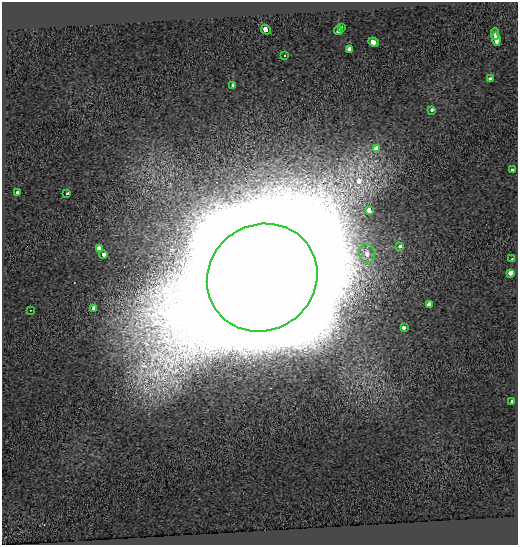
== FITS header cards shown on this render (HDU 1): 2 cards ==
NAXIS1  =                  516
NAXIS2  =                  543

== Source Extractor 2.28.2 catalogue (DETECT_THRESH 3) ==
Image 516 x 543 px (HDU 1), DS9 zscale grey, 1 PNG px = 1 image px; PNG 520 x 547 px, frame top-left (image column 1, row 543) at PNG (2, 2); each listed source drawn as its Kron ellipse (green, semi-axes under 4 px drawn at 4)
Background 0.0997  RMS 0.12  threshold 0.361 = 3 sigma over >= 5 px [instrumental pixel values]
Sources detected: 28; all 28 listed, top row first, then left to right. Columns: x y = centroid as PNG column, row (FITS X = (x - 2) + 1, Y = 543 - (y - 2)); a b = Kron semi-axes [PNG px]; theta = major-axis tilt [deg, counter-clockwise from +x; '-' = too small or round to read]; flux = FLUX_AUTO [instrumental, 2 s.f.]
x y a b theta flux
341 27 3 3 - 5.6e+01
266 30 5 3 - 2.9e+02
338 31 4 3 - 1.1e+02
495 34 5 3 - 2.7e+02
496 39 7 3 -84 3.7e+02
373 42 5 3 - 7.3e+02
350 49 4 3 - 8.7e+02
285 56 3 3 - 1.8e+01
491 79 4 3 - 1.3e+02
233 86 3 3 - 1.6e+02
431 110 4 3 - 6.7e+01
377 148 4 4 - 1.8e+02
512 169 3 3 - 7.4e+01
17 192 3 3 - 4.8e+01
67 194 4 3 - 2.0e+02
369 210 4 3 - 5.8e+02
400 246 4 3 - 5.4e+01
99 249 4 3 - 2.7e+02
367 254 9 7 -76 5.0e+01
103 255 4 3 - 1.8e+02
512 259 2 2 - 6.4e+00
511 273 4 3 - 7.8e+02
262 278 56 52 34 2.5e+06
429 304 4 3 - 6.7e+02
93 309 4 3 - 2.8e+02
30 310 2 2 - 4.7e+00
404 327 4 3 - 1.2e+02
512 402 4 3 - 8.1e+02